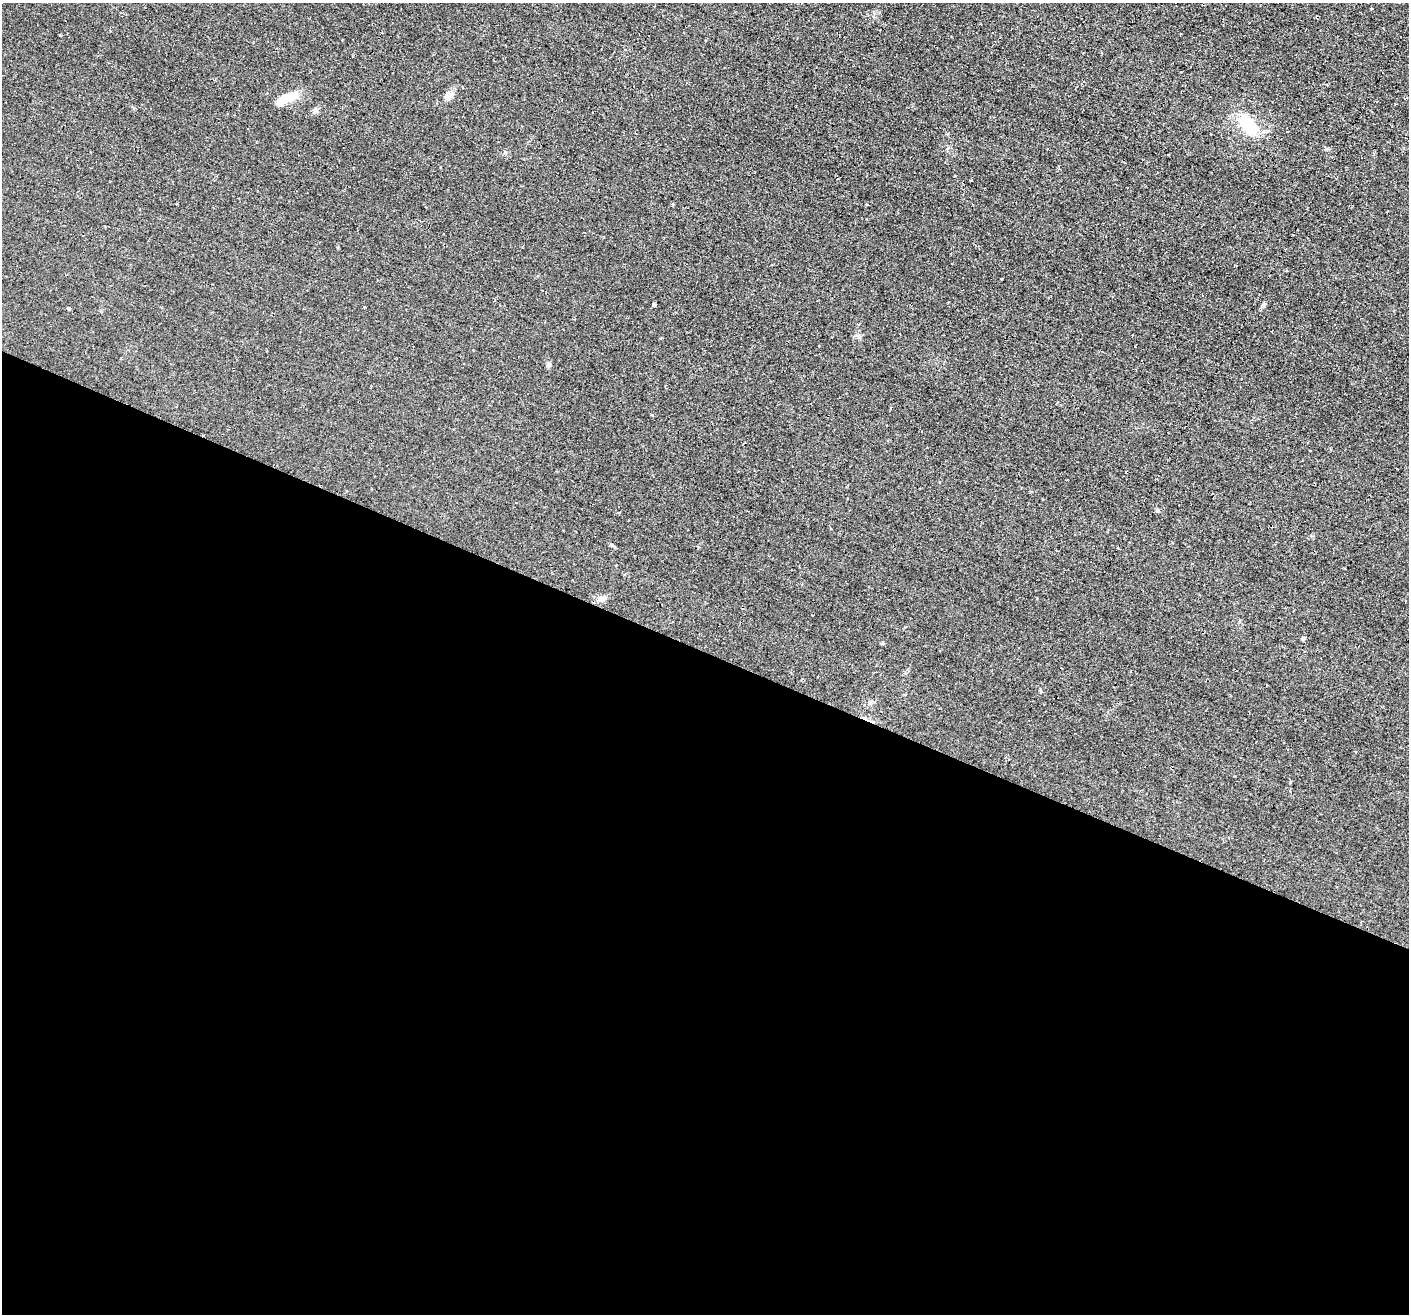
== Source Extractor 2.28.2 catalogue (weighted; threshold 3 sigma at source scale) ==
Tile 14 of 4 x 4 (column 2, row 4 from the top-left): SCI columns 1454-2860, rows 323-1634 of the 5705 x 5727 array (HDU 1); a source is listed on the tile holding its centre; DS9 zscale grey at full resolution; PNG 1411 x 1316 px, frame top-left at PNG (2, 3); no overlay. Shown black and unused: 51% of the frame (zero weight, under 2 of 3 exposures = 3% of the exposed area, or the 3 px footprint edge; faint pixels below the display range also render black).
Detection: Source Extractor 2.28.2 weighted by HDU 2 'WHT'; one run over the whole footprint, this tile lists its part. Background 0.0808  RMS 0.014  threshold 0.0651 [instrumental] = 3 sigma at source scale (4.5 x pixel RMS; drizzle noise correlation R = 1.50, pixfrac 1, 0.05/0.05 arcsec/px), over >= 5 px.
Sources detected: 12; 1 inside a brighter object's white glare — not listed; the other 11 listed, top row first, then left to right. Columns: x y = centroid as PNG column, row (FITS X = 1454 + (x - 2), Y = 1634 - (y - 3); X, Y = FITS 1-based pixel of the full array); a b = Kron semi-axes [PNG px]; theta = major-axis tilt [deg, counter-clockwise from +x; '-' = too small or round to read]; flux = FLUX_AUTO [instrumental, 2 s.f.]
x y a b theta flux
448 96 10 8 37 9.9
288 98 22 12 20 21
316 111 7 6 - 3.5
1248 125 24 16 -45 52
654 305 4 4 - 2
69 309 4 3 - 1.7
549 365 7 5 76 2.8
652 415 4 3 - 0.96
600 599 7 6 - 4
1303 639 4 4 - 2.6
883 643 5 4 - 1.8
Unlisted compact peaks at least as high as the median listed source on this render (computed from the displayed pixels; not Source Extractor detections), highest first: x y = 1263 305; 1157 510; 60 35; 612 545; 505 152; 1326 149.